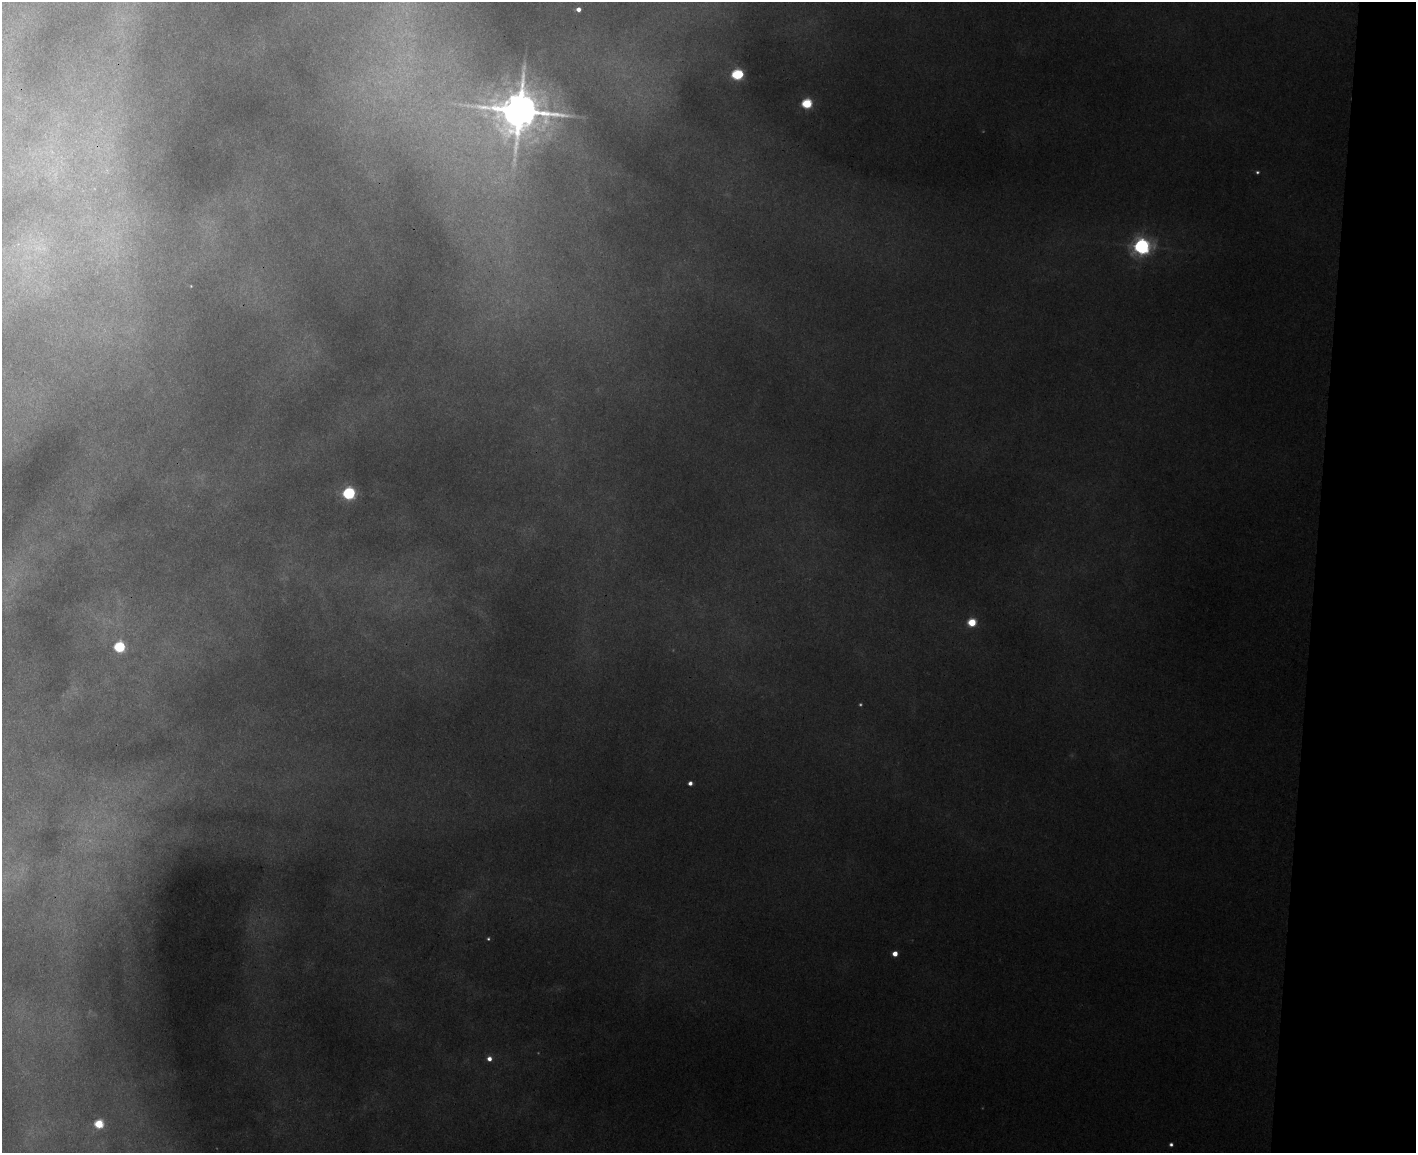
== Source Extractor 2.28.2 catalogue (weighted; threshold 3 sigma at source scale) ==
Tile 6 of 3 x 4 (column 3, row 2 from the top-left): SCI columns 3117-4530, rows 2320-3470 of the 4707 x 4636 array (HDU 1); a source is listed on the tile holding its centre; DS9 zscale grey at full resolution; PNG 1418 x 1155 px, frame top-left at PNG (2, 2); no overlay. Shown black and unused: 7% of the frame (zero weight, under 3 of 4 exposures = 6% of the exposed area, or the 3 px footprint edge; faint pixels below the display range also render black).
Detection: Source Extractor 2.28.2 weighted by HDU 2 'WHT'; one run over the whole footprint, this tile lists its part. Background 0.0941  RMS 0.008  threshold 0.0361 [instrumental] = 3 sigma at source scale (4.5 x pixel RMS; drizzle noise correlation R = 1.50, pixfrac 1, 0.05/0.05 arcsec/px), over >= 5 px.
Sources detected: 19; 3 too faint to see at this stretch — not listed; the other 16 listed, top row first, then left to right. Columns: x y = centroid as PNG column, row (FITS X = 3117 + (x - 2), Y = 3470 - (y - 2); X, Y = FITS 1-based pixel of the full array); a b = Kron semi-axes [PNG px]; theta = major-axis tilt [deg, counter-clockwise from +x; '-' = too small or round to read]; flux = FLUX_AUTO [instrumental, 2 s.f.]
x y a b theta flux
578 9 4 4 - 4.7
737 74 6 5 - 95
807 104 5 5 - 72
519 111 14 12 5 3200
1257 172 4 4 - 1.3
1142 246 7 6 - 370
191 286 2 2 - 0.47
349 493 6 5 - 150
972 622 5 5 - 35
119 647 5 5 - 87
690 783 4 4 - 3.6
488 939 4 3 - 1
895 954 4 4 - 8.4
489 1059 5 5 - 5.1
99 1124 5 5 - 45
1171 1144 4 4 - 2.1